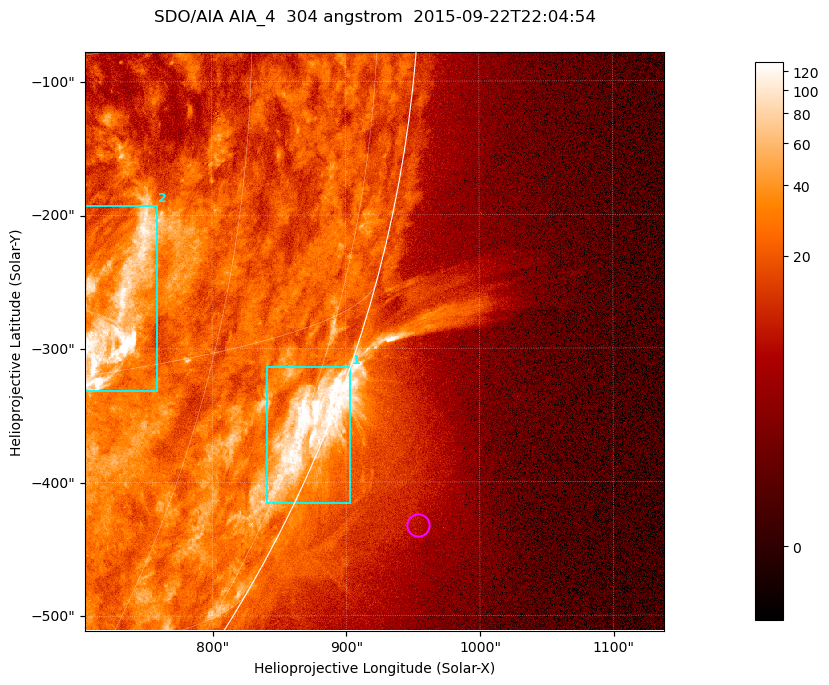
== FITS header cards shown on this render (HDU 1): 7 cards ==
TELESCOP= 'SDO/AIA '           / For AIA: SDO/AIA
INSTRUME= 'AIA_4   '           / For AIA: AIA_ATA1, AIA_ATA2, AIA_ATA3 or AIA_AT
WAVELNTH=                  304 / [angstrom] Wavelength
WAVEUNIT= 'angstrom'           / Wavelength unit: angstrom
DATE-OBS= '2015-09-22T22:04:54.123' / [ISO] Date when observation started; ISO 8
CTYPE1  = 'HPLN-TAN'           / CTYPE1; Typically HPLN
CTYPE2  = 'HPLT-TAN'           / CTYPE2; Typically HPLT

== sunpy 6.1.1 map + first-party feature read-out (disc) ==
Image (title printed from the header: SDO/AIA AIA_4  304 angstrom  2015-09-22T22:04:54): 722 x 722 px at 0.6 arcsec/px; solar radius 956 arcsec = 1593 px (partial field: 2.9% of the solar disc is inside the frame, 45% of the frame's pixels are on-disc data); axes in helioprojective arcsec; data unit not stated in the header (colour bar unlabelled)
Orientation: roll -0.132 deg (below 1 deg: not rotated)
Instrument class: DISC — disc imager (sunpy class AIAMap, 304 A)
Bright regions (active regions / flare kernels): reference = the on-disc median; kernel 7 px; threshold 5 sigma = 47.7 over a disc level ~23.4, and >= 1.15x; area >= 521 px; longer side >= 9 px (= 5.4 arcsec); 2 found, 2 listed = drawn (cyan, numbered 1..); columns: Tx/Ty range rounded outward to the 2 arcsec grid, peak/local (2 s.f.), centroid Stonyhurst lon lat
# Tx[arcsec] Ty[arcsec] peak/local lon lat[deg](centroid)
1 840..904 -416..-314 12 +77 -21
2 704..760 -332..-192 12 +51 -12
Off-limb structures (1.02-1.3 R_sun): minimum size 260 px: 4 found; the strongest spans PA ~240..250 deg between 1.04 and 1.17 R_sun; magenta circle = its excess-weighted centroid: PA ~245 deg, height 1.09 R_sun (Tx ~954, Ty ~-432 arcsec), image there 1.9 x the reference